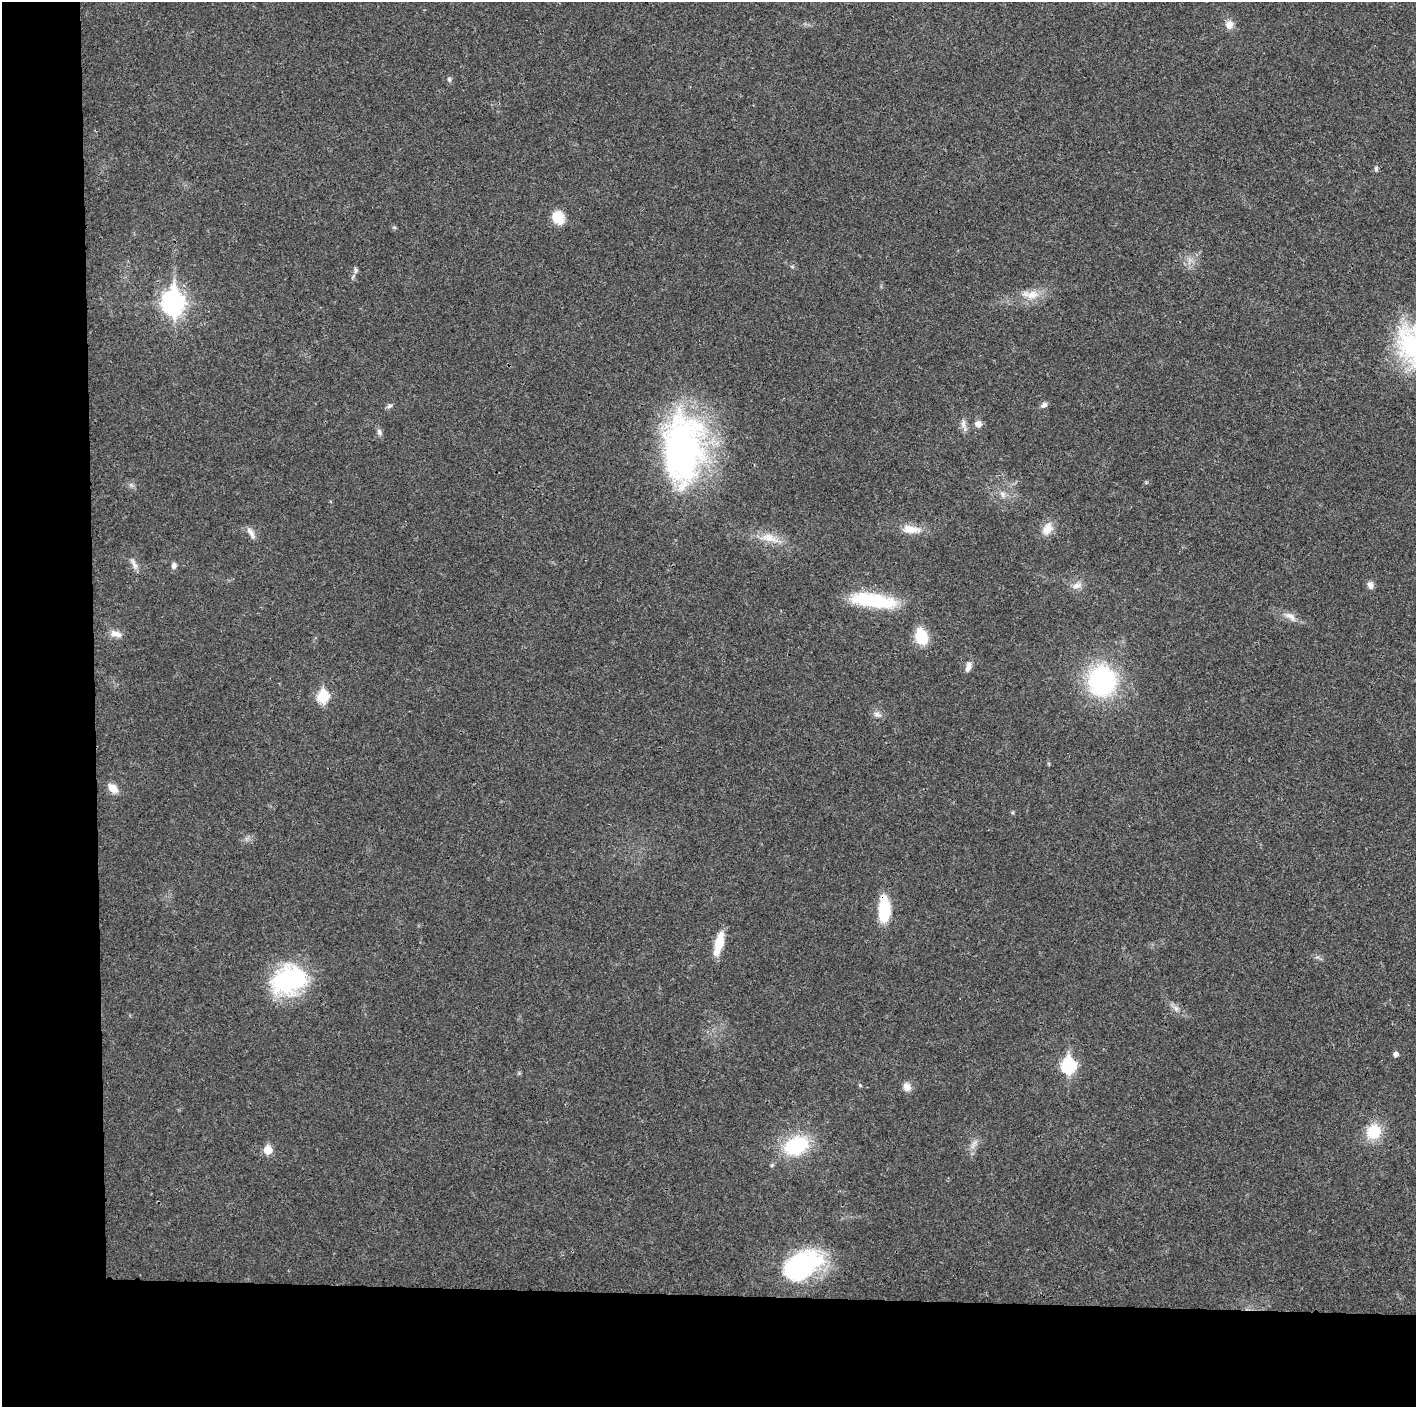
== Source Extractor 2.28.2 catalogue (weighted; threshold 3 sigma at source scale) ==
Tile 7 of 3 x 3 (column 1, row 3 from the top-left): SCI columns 1-1414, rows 6-1410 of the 4244 x 4222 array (HDU 1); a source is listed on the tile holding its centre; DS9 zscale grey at full resolution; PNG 1418 x 1409 px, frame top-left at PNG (2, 2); no overlay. Shown black and unused: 14% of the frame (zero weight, under 3 of 4 exposures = <1% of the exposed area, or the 3 px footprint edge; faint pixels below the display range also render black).
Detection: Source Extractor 2.28.2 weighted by HDU 2 'WHT'; one run over the whole footprint, this tile lists its part. Background 0.0193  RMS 0.0039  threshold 0.0177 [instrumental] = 3 sigma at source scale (4.5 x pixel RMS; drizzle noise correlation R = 1.50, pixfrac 1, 0.05/0.05 arcsec/px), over >= 5 px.
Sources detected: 47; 1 inside a brighter object's white glare — not listed; the other 46 listed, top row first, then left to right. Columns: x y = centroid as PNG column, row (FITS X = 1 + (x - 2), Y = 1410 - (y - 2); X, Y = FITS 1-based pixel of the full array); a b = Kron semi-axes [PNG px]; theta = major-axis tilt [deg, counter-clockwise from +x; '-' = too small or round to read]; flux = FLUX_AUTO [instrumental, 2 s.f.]
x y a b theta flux
1229 25 9 8 - 3.4
449 79 7 5 -75 0.75
1376 168 7 5 -89 0.77
558 217 16 14 -66 6.3
792 266 6 4 -20 0.53
355 270 10 4 -86 0.91
1031 294 26 11 1 6.4
173 303 10 8 -90 240
1413 345 56 36 -74 45
1044 405 10 6 36 1.2
389 406 7 6 - 0.98
963 424 13 6 87 1.8
978 424 9 8 - 2
379 432 9 6 -72 1.2
683 449 82 44 87 130
1003 494 8 7 - 1.6
1047 529 16 12 62 4.6
912 530 21 10 1 5.4
251 533 17 6 -58 2.1
769 538 26 11 -17 6.6
134 564 17 5 -63 1.9
174 565 8 6 81 1.4
1077 585 15 7 16 2.5
1370 585 9 7 -76 1.9
872 600 50 15 -8 26
1290 616 19 8 -37 2.9
116 634 16 8 -15 2.7
921 636 14 11 -71 13
968 667 13 6 75 2.2
1102 681 23 21 -87 61
323 697 7 6 - 31
877 714 12 7 -20 1.6
113 788 10 7 -42 5.2
884 909 27 11 89 18
719 944 26 8 76 9.2
289 980 38 28 22 47
1176 1008 8 6 -69 1.5
1395 1054 5 4 - 1.8
1068 1065 8 7 - 57
860 1085 6 3 -46 0.46
907 1087 11 9 -56 2.5
1374 1132 15 13 55 13
796 1145 23 16 22 27
268 1150 6 6 - 9.5
772 1165 5 4 - 0.54
799 1266 51 26 23 49
Overlapping masked pixels (flux is a lower limit): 1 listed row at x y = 884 909
Isophote crosses this tile's border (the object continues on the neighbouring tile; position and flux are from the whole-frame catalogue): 1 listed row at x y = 1413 345